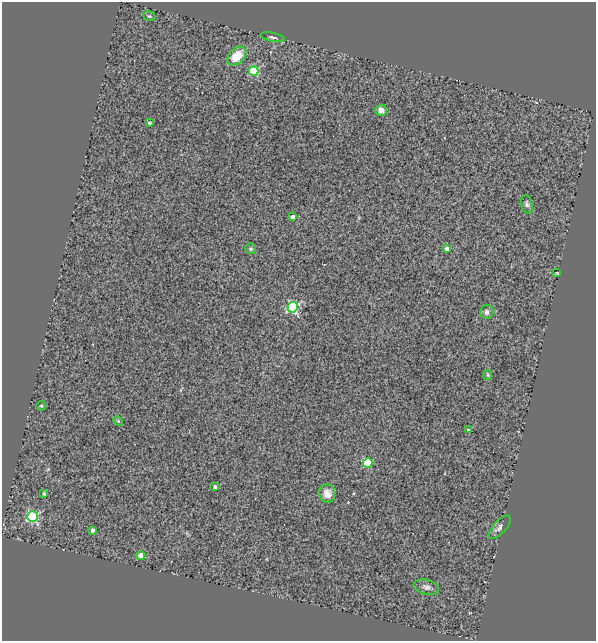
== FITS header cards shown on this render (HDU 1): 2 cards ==
NAXIS1  =                  594
NAXIS2  =                  639

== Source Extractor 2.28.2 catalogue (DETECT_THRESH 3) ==
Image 594 x 639 px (HDU 1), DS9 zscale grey, 1 PNG px = 1 image px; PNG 598 x 643 px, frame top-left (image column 1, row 639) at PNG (2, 2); each listed source drawn as its Kron ellipse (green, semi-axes under 4 px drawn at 4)
Background 0.562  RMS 0.23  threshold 0.676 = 3 sigma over >= 5 px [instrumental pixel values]
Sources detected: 26; all 26 listed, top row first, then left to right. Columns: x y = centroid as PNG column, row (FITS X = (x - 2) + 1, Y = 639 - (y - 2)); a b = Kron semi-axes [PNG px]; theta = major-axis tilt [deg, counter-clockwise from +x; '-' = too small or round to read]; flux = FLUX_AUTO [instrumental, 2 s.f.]
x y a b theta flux
149 16 6 5 - 22
272 37 12 4 -12 36
237 56 11 7 42 320
254 71 5 4 - 1100
381 110 6 5 - 110
149 123 4 3 - 40
527 204 9 5 -78 37
293 217 4 3 - 91
251 249 5 5 - 25
447 249 4 4 - 130
557 273 3 3 - 9.8
293 307 5 5 - 1700
487 312 7 6 - 55
488 375 5 4 - 18
41 406 5 4 - 16
118 421 5 4 - 16
468 429 3 2 - 13
368 463 5 4 - 740
215 487 4 3 - 63
44 494 4 3 - 16
327 494 9 8 - 130
33 516 5 5 - 1700
500 527 14 6 47 71
93 530 4 3 - 63
141 556 4 4 - 270
426 587 13 7 -14 61